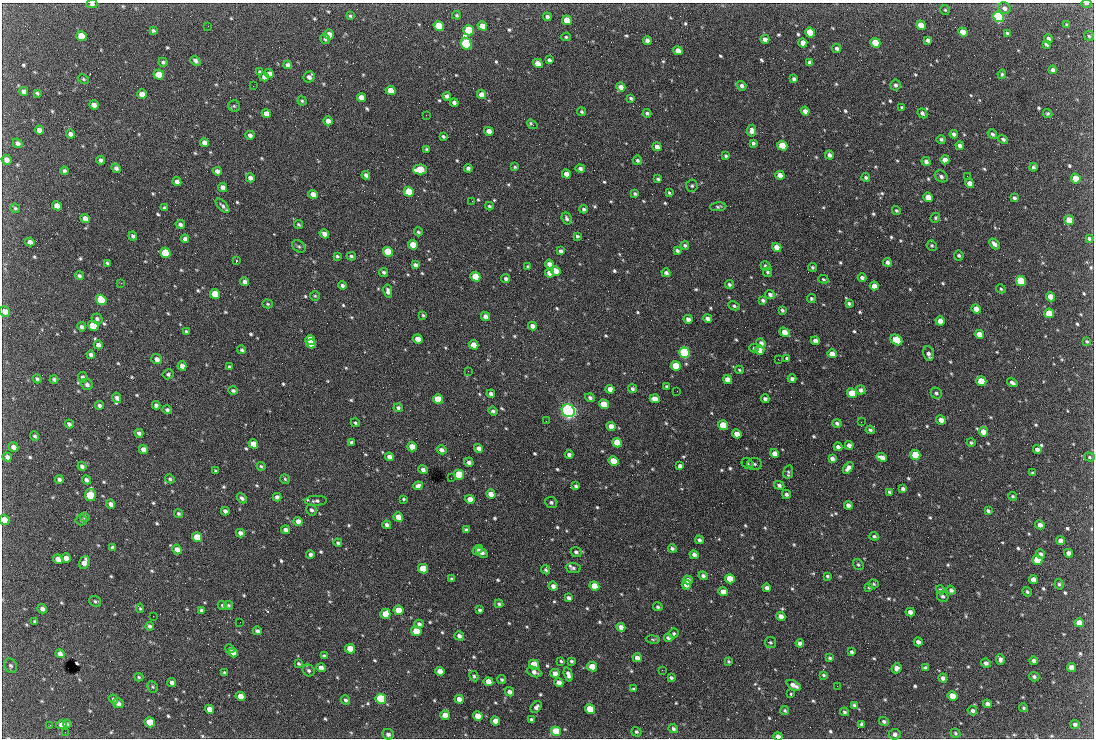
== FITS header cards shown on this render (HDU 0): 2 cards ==
NAXIS1  =                 1092 /fastest changing axis
NAXIS2  =                  736 /next to fastest changing axis

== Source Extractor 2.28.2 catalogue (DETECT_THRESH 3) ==
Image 1092 x 736 px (HDU 0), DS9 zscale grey, 1 PNG px = 1 image px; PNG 1096 x 740 px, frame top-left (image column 1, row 736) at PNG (2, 3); each listed source drawn as its Kron ellipse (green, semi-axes under 4 px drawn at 4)
Background 2320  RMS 44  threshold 132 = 3 sigma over >= 5 px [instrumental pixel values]
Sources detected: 764; of the 764, the 500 brightest by FLUX_AUTO listed and drawn (264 fainter detections omitted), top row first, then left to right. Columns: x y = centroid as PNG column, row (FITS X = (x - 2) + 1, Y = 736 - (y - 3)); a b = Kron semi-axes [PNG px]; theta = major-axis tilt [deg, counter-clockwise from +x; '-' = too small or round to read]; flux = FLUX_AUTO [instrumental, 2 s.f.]
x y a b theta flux
1086 3 5 3 - 4.2e+03
92 4 5 4 - 7.7e+03
1004 8 6 5 - 1.1e+04
945 10 5 5 - 4.3e+03
457 15 4 4 - 4.6e+03
350 16 3 3 - 4.2e+03
547 17 4 4 - 8.2e+03
998 17 5 5 - 6.5e+05
567 20 5 4 - 5.1e+04
921 25 5 4 - 4.9e+04
1067 25 4 3 - 5.4e+03
208 26 2 2 - 4.8e+03
439 26 5 4 - 1.4e+05
482 26 5 4 - 3.2e+04
469 30 5 5 - 2.3e+05
153 31 4 3 - 5.7e+03
963 32 5 4 - 4.9e+04
810 33 5 5 - 1.7e+05
1007 33 4 3 - 5.2e+03
329 35 5 5 - 3.9e+04
81 36 5 5 - 6.8e+04
1089 36 5 4 - 4.4e+03
566 37 4 3 - 4.1e+03
325 39 5 4 - 5.1e+03
765 39 4 4 - 1.7e+04
1048 39 4 4 - 1.1e+04
928 40 4 3 - 9.0e+03
647 41 4 4 - 1.4e+04
803 43 4 4 - 2.3e+04
875 43 5 4 - 7.9e+04
466 44 6 5 - 4.9e+05
1047 44 4 3 - 8.0e+03
837 48 4 4 - 7.8e+03
678 51 5 4 - 2.7e+04
549 60 4 4 - 7.8e+03
195 61 5 4 - 9.1e+03
163 62 5 4 - 6.5e+03
810 62 4 3 - 8.7e+03
538 63 5 4 - 3.7e+04
288 65 4 4 - 1.0e+04
1053 70 4 4 - 1.0e+04
260 71 4 4 - 4.2e+03
269 74 5 4 - 1.7e+04
1002 74 4 3 - 4.2e+03
159 75 5 4 - 5.3e+04
264 77 4 4 - 1.2e+04
309 77 6 5 - 1.3e+04
83 79 6 4 -28 4.0e+03
794 79 4 4 - 8.6e+03
896 85 5 5 - 8.4e+03
253 86 2 2 - 1.9e+04
742 86 5 4 - 8.7e+03
621 87 4 4 - 2.6e+04
24 91 5 4 - 1.3e+04
391 91 5 4 - 4.4e+04
37 93 4 3 - 5.3e+03
142 94 5 4 - 3.4e+04
481 95 5 4 - 2.9e+04
447 96 4 4 - 1.1e+04
361 97 5 4 - 2.3e+04
631 98 4 3 - 5.3e+03
302 101 4 4 - 4.3e+03
454 102 4 4 - 9.7e+03
94 105 5 4 - 1.8e+04
234 106 6 5 - 4.7e+03
902 107 4 3 - 5.6e+03
805 111 4 4 - 1.4e+04
582 112 4 4 - 4.6e+03
647 113 4 3 - 6.1e+03
922 113 5 3 - 9.2e+03
1048 113 5 4 - 5.1e+03
266 114 5 4 - 2.3e+04
426 115 2 2 - 6.4e+03
328 121 4 4 - 2.0e+04
532 124 6 3 -36 7.0e+03
39 130 5 4 - 1.4e+04
489 131 5 4 - 2.4e+04
751 131 6 4 83 1.4e+04
71 134 5 4 - 1.5e+04
954 134 4 3 - 8.7e+03
992 134 5 4 - 7.3e+03
250 135 4 4 - 1.1e+04
443 136 4 3 - 5.1e+03
941 139 4 4 - 6.2e+03
1003 139 5 4 - 6.9e+03
18 143 5 4 - 1.1e+04
204 143 5 4 - 1.8e+04
753 143 4 4 - 6.3e+03
782 146 5 4 - 1.3e+05
960 146 4 4 - 1.1e+04
657 147 5 4 - 1.6e+04
426 149 3 3 - 4.6e+03
829 155 4 4 - 1.2e+04
726 156 3 3 - 4.7e+03
6 160 5 4 - 1.9e+04
101 160 4 4 - 9.3e+03
637 160 5 4 - 6.6e+03
945 160 4 4 - 2.1e+04
926 161 5 4 - 9.8e+03
515 167 3 3 - 4.0e+03
1033 167 4 3 - 6.9e+03
116 168 5 4 - 1.1e+04
468 168 4 4 - 9.1e+03
420 169 7 5 2 1.4e+05
580 169 5 4 - 9.0e+03
64 171 4 4 - 6.8e+03
217 171 4 4 - 1.5e+04
566 174 5 4 - 2.7e+04
366 175 4 3 - 1.0e+04
780 175 5 4 - 2.8e+04
941 176 7 5 -34 9.1e+03
967 176 2 2 - 4.2e+03
866 177 4 4 - 5.3e+03
250 178 4 4 - 1.5e+04
658 179 4 3 - 5.4e+03
1076 179 5 4 - 8.6e+04
177 182 4 4 - 1.4e+04
970 183 5 4 - 2.4e+04
692 186 6 6 - 5.9e+03
223 187 5 4 - 1.8e+04
409 192 5 4 - 1.2e+05
669 193 4 3 - 4.2e+03
313 194 5 4 - 2.2e+04
635 194 4 3 - 4.9e+03
928 197 5 4 - 4.8e+04
1014 198 4 3 - 6.6e+03
472 201 2 2 - 5.6e+03
57 206 5 4 - 2.8e+04
223 206 9 4 -47 9.1e+03
489 206 4 3 - 5.0e+03
718 207 8 4 5 5.9e+03
15 208 5 4 - 4.9e+03
165 208 4 4 - 7.7e+03
584 209 4 3 - 6.7e+03
896 210 4 4 - 4.7e+03
85 218 5 4 - 1.7e+04
566 218 6 4 -68 7.0e+03
935 218 5 4 - 4.6e+03
1069 220 5 4 - 6.6e+04
180 224 4 4 - 7.7e+03
298 224 5 4 - 4.5e+03
418 232 4 4 - 5.5e+03
324 234 5 4 - 1.8e+04
133 236 4 3 - 7.6e+03
577 236 4 3 - 4.9e+03
1089 238 4 3 - 5.2e+03
185 239 4 4 - 1.0e+04
30 242 5 4 - 1.4e+04
994 244 6 4 -47 1.3e+04
413 245 5 4 - 4.8e+04
685 245 4 4 - 5.6e+03
299 246 7 5 -45 5.6e+03
932 246 5 5 - 5.3e+03
777 247 5 4 - 3.5e+04
561 251 4 3 - 7.8e+03
677 251 4 3 - 6.8e+03
388 252 5 5 - 2.2e+05
165 253 5 5 - 1.8e+05
959 255 5 5 - 5.7e+03
337 256 4 3 - 4.7e+03
351 256 5 3 - 5.1e+03
236 261 3 2 - 1.1e+05
887 262 4 4 - 8.3e+03
107 263 4 3 - 4.4e+03
549 264 4 4 - 1.3e+04
415 265 4 4 - 9.9e+03
765 266 5 4 - 5.6e+03
528 267 4 3 - 5.1e+03
812 267 4 4 - 4.3e+03
556 271 5 4 - 2.4e+04
384 272 5 4 - 6.0e+03
768 272 5 4 - 5.4e+03
549 273 5 4 - 2.2e+04
666 273 4 4 - 8.5e+03
79 276 4 4 - 6.4e+03
475 277 5 4 - 7.3e+04
862 278 4 3 - 9.0e+03
506 279 4 4 - 7.3e+03
823 279 5 4 - 4.0e+03
1021 281 5 5 - 2.2e+05
245 282 4 4 - 1.1e+04
121 283 2 2 - 9.5e+03
342 285 4 4 - 7.5e+03
729 285 5 4 - 6.3e+03
874 286 4 4 - 2.2e+04
1001 289 5 4 - 4.3e+03
388 291 7 4 -81 1.0e+04
215 294 5 4 - 7.6e+04
770 294 5 4 - 8.7e+03
315 296 5 5 - 4.3e+03
1051 297 5 4 - 3.7e+04
811 298 4 4 - 5.0e+03
101 300 5 5 - 2.6e+05
763 300 4 3 - 6.8e+03
849 303 4 4 - 5.9e+03
268 304 5 4 - 4.1e+03
734 306 6 4 -27 5.3e+03
976 309 5 4 - 2.9e+04
782 310 4 3 - 4.9e+03
5 312 5 5 - 2.4e+04
1049 313 5 4 - 8.0e+04
423 315 3 3 - 4.0e+03
485 316 5 4 - 1.5e+04
97 319 5 5 - 7.4e+03
688 319 4 4 - 1.4e+04
708 319 4 4 - 1.3e+04
940 321 5 4 - 2.1e+04
93 326 5 5 - 9.5e+04
532 326 4 4 - 1.6e+04
82 327 4 4 - 9.0e+03
186 331 4 3 - 4.4e+03
785 332 6 4 -37 3.0e+04
979 334 5 4 - 3.0e+04
418 339 5 4 - 3.3e+04
310 340 5 4 - 6.4e+04
896 340 6 4 -39 2.5e+05
815 341 4 4 - 2.0e+04
1087 341 4 3 - 4.0e+03
761 343 5 4 - 1.2e+04
311 344 5 4 - 6.2e+04
98 345 4 4 - 1.2e+04
474 345 5 4 - 3.9e+04
754 348 4 3 - 5.1e+03
242 350 4 4 - 6.1e+03
760 350 5 4 - 2.3e+04
685 353 5 5 - 5.6e+05
928 353 7 5 -76 1.2e+04
832 354 5 4 - 2.8e+04
91 355 4 4 - 8.4e+03
787 358 4 3 - 6.2e+03
157 359 5 5 - 1.4e+04
778 359 2 2 - 1.2e+04
182 366 4 4 - 1.7e+04
676 366 5 4 - 1.4e+05
229 367 4 3 - 6.6e+03
739 370 4 3 - 4.2e+03
468 371 2 2 - 5.8e+03
168 374 6 5 - 7.0e+03
83 377 5 4 - 8.0e+03
37 379 5 4 - 5.4e+03
54 379 4 3 - 6.4e+03
792 379 4 3 - 1.0e+04
728 380 4 4 - 3.2e+04
981 381 5 4 - 8.3e+04
1012 382 5 3 - 9.4e+03
87 385 6 5 - 9.1e+03
666 387 4 3 - 5.0e+03
610 389 4 4 - 2.0e+04
632 389 5 4 - 6.6e+03
233 390 5 4 - 6.4e+03
861 390 5 4 - 1.1e+04
677 391 2 2 - 5.9e+03
852 393 5 4 - 8.1e+04
936 393 6 5 - 7.2e+03
491 394 4 4 - 8.9e+03
117 398 5 4 - 1.2e+04
590 398 5 4 - 8.0e+03
438 399 5 4 - 1.1e+05
655 399 5 4 - 2.8e+04
765 399 4 3 - 8.1e+03
604 404 5 4 - 9.2e+04
100 405 4 4 - 9.0e+03
156 405 4 4 - 1.1e+04
398 408 4 4 - 6.1e+03
167 410 5 4 - 6.8e+03
493 411 5 4 - 7.8e+03
568 411 6 6 - 1.3e+06
941 420 5 4 - 1.9e+04
546 421 2 2 - 6.4e+03
861 422 2 2 - 7.1e+03
355 423 4 3 - 4.5e+03
837 423 4 4 - 7.8e+03
69 424 4 4 - 7.9e+03
723 425 5 4 - 1.3e+05
611 426 4 4 - 2.5e+04
870 430 4 3 - 5.8e+03
983 432 5 4 - 3.7e+04
139 433 4 4 - 8.7e+03
737 434 5 4 - 3.1e+04
35 436 5 4 - 6.5e+03
351 443 4 4 - 8.4e+03
617 443 5 4 - 1.1e+05
971 443 4 4 - 5.4e+03
253 444 5 4 - 3.7e+04
849 445 4 4 - 1.4e+04
13 447 5 4 - 1.8e+04
412 447 5 4 - 5.0e+04
838 447 4 4 - 1.1e+04
479 448 4 4 - 1.8e+04
143 449 5 4 - 2.1e+04
1037 449 4 4 - 1.2e+04
441 450 5 4 - 1.2e+04
775 453 4 4 - 2.7e+04
569 455 4 3 - 8.6e+03
915 455 5 4 - 1.3e+05
7 457 5 4 - 1.1e+04
389 457 4 4 - 1.6e+04
882 457 5 4 - 2.0e+04
1089 457 5 4 - 4.1e+03
832 458 4 4 - 1.1e+04
613 461 5 4 - 8.0e+04
469 462 5 4 - 9.9e+03
747 464 6 5 - 6.1e+03
755 464 7 6 - 6.8e+03
82 466 5 4 - 9.2e+03
261 466 4 4 - 4.3e+03
680 466 4 4 - 9.4e+03
848 468 6 4 52 1.5e+04
423 470 5 4 - 1.1e+04
216 471 4 3 - 4.1e+03
788 472 7 5 78 5.4e+03
1033 473 4 3 - 4.5e+03
459 475 5 4 - 1.5e+05
451 478 2 2 - 5.0e+03
59 479 4 3 - 8.8e+03
170 479 5 4 - 4.9e+03
285 479 5 4 - 4.3e+03
86 480 4 4 - 7.9e+03
779 485 5 4 - 7.1e+03
418 486 5 4 - 1.4e+04
576 486 3 3 - 6.3e+03
903 489 4 3 - 7.9e+03
890 492 4 3 - 6.1e+03
491 494 5 4 - 2.7e+04
786 494 4 4 - 9.3e+03
90 495 6 5 - 1.4e+05
1012 496 4 3 - 4.3e+03
277 497 4 4 - 1.1e+04
242 498 6 4 -43 7.7e+03
403 499 3 3 - 4.0e+03
470 499 5 4 - 2.7e+04
316 501 11 5 1 9.0e+03
551 502 6 5 - 6.2e+03
111 504 5 4 - 1.4e+04
848 505 4 4 - 1.2e+04
311 510 6 5 - 7.8e+03
225 511 4 4 - 1.0e+04
988 511 4 3 - 6.2e+03
178 513 4 3 - 5.4e+03
85 517 5 4 - 5.9e+03
398 517 5 4 - 4.1e+04
4 520 5 4 - 3.8e+04
81 520 5 5 - 4.7e+03
298 521 4 4 - 1.7e+04
387 525 4 4 - 1.1e+04
1040 525 5 4 - 1.5e+04
286 530 4 4 - 1.4e+04
466 530 4 4 - 7.8e+03
240 533 4 4 - 1.5e+04
874 536 4 4 - 5.5e+03
197 537 5 4 - 7.4e+04
699 540 4 4 - 8.1e+03
1061 541 5 4 - 1.9e+04
338 543 4 3 - 5.0e+03
113 548 4 3 - 8.4e+03
177 549 5 4 - 2.0e+04
672 549 4 3 - 6.7e+03
478 550 6 4 35 4.6e+03
576 552 5 4 - 7.9e+03
482 553 6 4 -38 1.2e+04
1069 553 4 4 - 1.6e+04
310 554 4 4 - 8.4e+03
1041 554 5 4 - 9.2e+03
694 555 5 4 - 1.2e+04
66 558 5 4 - 2.1e+04
58 559 5 4 - 2.4e+04
1037 560 5 4 - 1.0e+05
84 563 7 5 72 2.5e+04
858 564 6 5 - 5.0e+03
573 568 7 5 -5 6.9e+03
423 569 5 4 - 1.0e+05
546 570 5 4 - 4.9e+03
703 576 4 4 - 8.5e+03
827 576 4 4 - 5.3e+03
452 579 4 3 - 5.7e+03
730 579 5 4 - 5.5e+04
688 580 5 4 - 1.5e+04
1033 580 4 4 - 2.1e+04
874 584 5 4 - 4.2e+03
1059 584 5 4 - 4.8e+03
686 585 5 4 - 1.9e+04
553 586 4 4 - 1.2e+04
594 586 5 4 - 6.6e+04
869 587 4 3 - 4.0e+03
767 588 4 4 - 1.0e+04
940 590 5 4 - 6.2e+03
951 590 5 4 - 8.0e+03
723 592 5 4 - 2.0e+04
1027 592 5 4 - 5.0e+03
943 596 6 5 - 7.2e+03
568 598 4 3 - 7.4e+03
95 601 6 5 - 5.3e+03
499 604 4 3 - 5.3e+03
222 605 5 4 - 5.3e+03
228 605 5 4 - 4.1e+03
658 607 5 4 - 6.1e+03
140 608 5 4 - 4.4e+03
42 609 5 4 - 1.2e+04
202 610 4 3 - 7.0e+03
398 610 5 4 - 5.1e+04
480 610 4 3 - 5.5e+03
910 612 4 4 - 1.7e+04
385 614 5 5 - 4.7e+04
153 616 2 2 - 9.9e+03
781 616 4 4 - 1.7e+04
35 621 3 3 - 4.4e+03
240 622 2 2 - 4.4e+03
1079 623 5 4 - 4.0e+04
419 624 4 4 - 8.6e+03
150 626 4 3 - 7.4e+03
621 627 4 4 - 1.6e+04
257 631 4 4 - 9.0e+03
416 631 5 4 - 8.5e+04
674 633 5 4 - 5.4e+03
459 636 5 4 - 1.1e+04
668 638 4 4 - 9.5e+03
653 639 7 3 -9 4.1e+03
770 642 5 5 - 6.0e+03
918 642 4 4 - 1.1e+04
800 643 4 4 - 1.1e+04
230 649 5 4 - 4.3e+03
350 649 5 4 - 7.4e+04
851 652 3 3 - 6.0e+03
233 653 5 4 - 1.8e+04
60 654 5 4 - 1.4e+04
324 656 4 4 - 7.1e+03
637 658 4 4 - 2.1e+04
830 658 3 3 - 4.9e+03
1000 659 5 4 - 9.7e+03
561 661 3 3 - 4.0e+03
571 661 4 3 - 4.6e+03
729 661 3 3 - 4.3e+03
1034 661 4 4 - 1.3e+04
299 663 4 3 - 4.7e+03
986 663 5 4 - 8.8e+03
534 665 5 4 - 9.4e+04
11 666 7 6 - 6.6e+03
592 667 5 4 - 5.1e+04
925 667 4 3 - 4.4e+03
1071 667 4 4 - 2.4e+04
321 668 5 4 - 1.6e+04
896 668 5 4 - 1.1e+04
309 670 6 5 - 7.9e+03
662 670 2 2 - 6.5e+03
440 671 5 4 - 2.6e+04
534 672 7 5 -23 1.2e+04
225 673 3 3 - 5.0e+03
555 673 5 4 - 1.8e+04
568 674 7 4 -73 1.3e+04
823 675 4 3 - 4.6e+03
474 676 5 4 - 5.3e+03
139 677 4 4 - 4.2e+03
1034 677 5 4 - 7.4e+03
671 678 4 3 - 6.1e+03
943 678 4 4 - 1.1e+04
502 680 4 3 - 5.1e+03
488 682 5 4 - 3.7e+04
172 683 4 4 - 1.2e+04
559 683 5 4 - 1.8e+04
794 685 8 4 -28 1.9e+04
837 686 3 2 - 4.2e+03
153 687 6 5 - 4.8e+03
634 689 4 3 - 4.7e+03
509 692 5 4 - 1.2e+04
791 694 3 2 - 4.5e+03
241 696 5 4 - 3.3e+04
953 696 5 4 - 6.6e+04
113 699 5 4 - 5.7e+03
381 699 5 5 - 2.7e+05
459 699 4 4 - 1.8e+04
345 700 4 4 - 6.3e+03
118 703 5 5 - 1.3e+04
988 704 4 4 - 1.4e+04
854 705 4 3 - 4.9e+03
536 707 6 4 48 9.5e+03
1024 708 4 3 - 4.7e+03
209 709 5 4 - 2.4e+04
590 709 5 4 - 7.5e+04
972 710 5 4 - 8.8e+03
785 711 4 4 - 4.4e+03
844 712 4 4 - 5.3e+03
445 715 5 4 - 4.1e+04
478 716 5 4 - 3.7e+04
531 719 3 3 - 5.5e+03
495 721 5 4 - 2.5e+04
884 721 5 4 - 6.5e+03
150 722 5 5 - 7.9e+04
67 724 4 3 - 4.4e+03
861 724 4 3 - 6.9e+03
1075 724 5 4 - 7.7e+03
50 725 3 2 - 5.5e+03
62 725 5 4 - 2.1e+04
673 729 5 4 - 7.4e+03
556 731 5 4 - 1.0e+05
65 732 2 2 - 9.7e+03
636 732 5 4 - 5.7e+03
955 733 5 4 - 5.0e+03
388 734 6 5 - 1.1e+04
895 734 6 5 - 1.1e+04
778 736 4 4 - 1.2e+04
At the frame edge (FLAGS 8, measured only in part): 5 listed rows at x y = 1086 3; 92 4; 5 312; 4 520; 778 736
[264 fainter detections neither listed nor drawn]